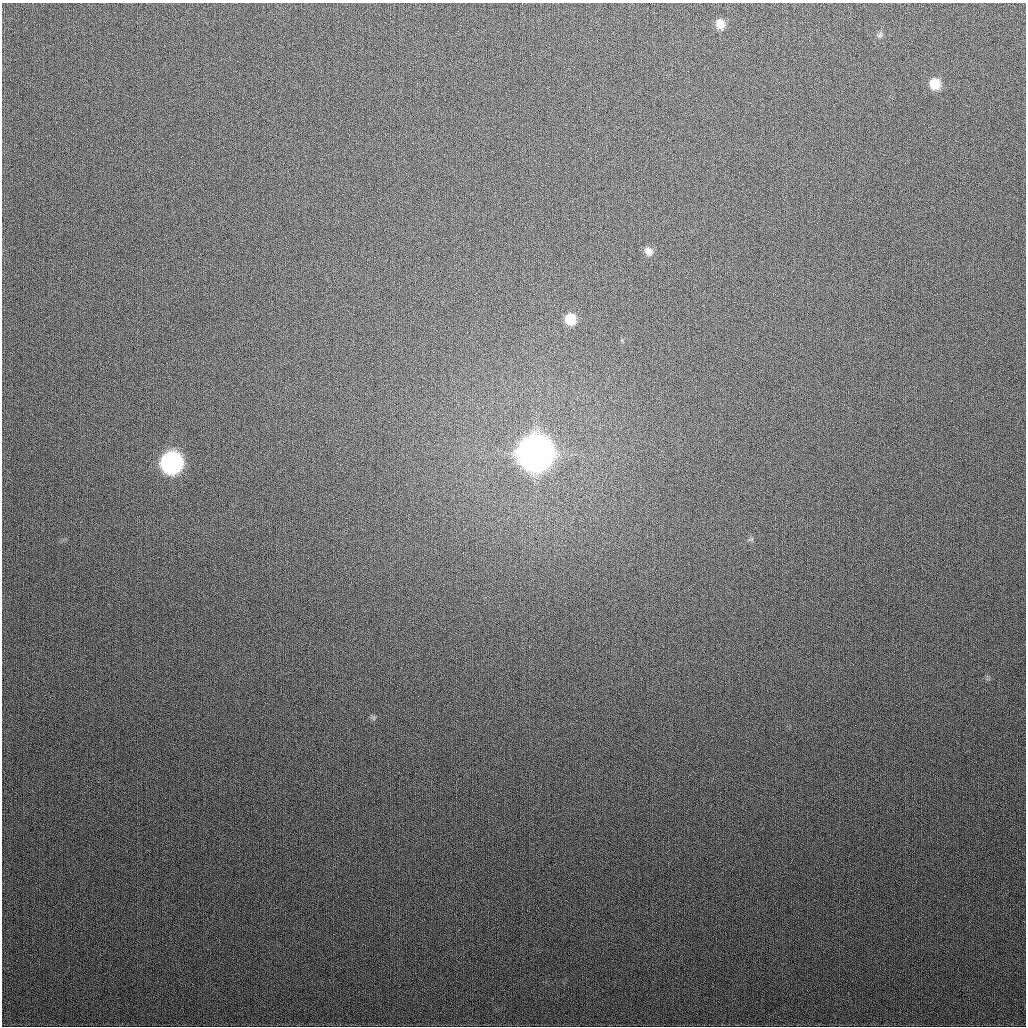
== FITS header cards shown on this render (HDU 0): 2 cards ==
NAXIS1  =                 1024
NAXIS2  =                 1024

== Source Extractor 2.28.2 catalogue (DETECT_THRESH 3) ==
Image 1024 x 1024 px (HDU 0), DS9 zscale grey, 1 PNG px = 1 image px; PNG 1028 x 1028 px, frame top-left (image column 1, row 1024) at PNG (2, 3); no overlay
Background 311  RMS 12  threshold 35.6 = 3 sigma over >= 5 px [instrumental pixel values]
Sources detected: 8; all 8 listed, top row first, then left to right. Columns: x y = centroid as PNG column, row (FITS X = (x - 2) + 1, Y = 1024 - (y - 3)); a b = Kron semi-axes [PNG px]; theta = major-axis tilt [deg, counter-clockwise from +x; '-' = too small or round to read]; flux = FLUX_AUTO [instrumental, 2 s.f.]
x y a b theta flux
720 24 9 8 - 8.5e+03
880 35 8 6 37 1.9e+03
935 84 10 9 - 1.5e+04
648 251 10 9 - 5.2e+03
570 319 10 10 - 1.7e+04
535 453 13 13 - 2.5e+06
171 463 12 12 - 2.7e+05
374 718 7 4 -72 1.3e+03